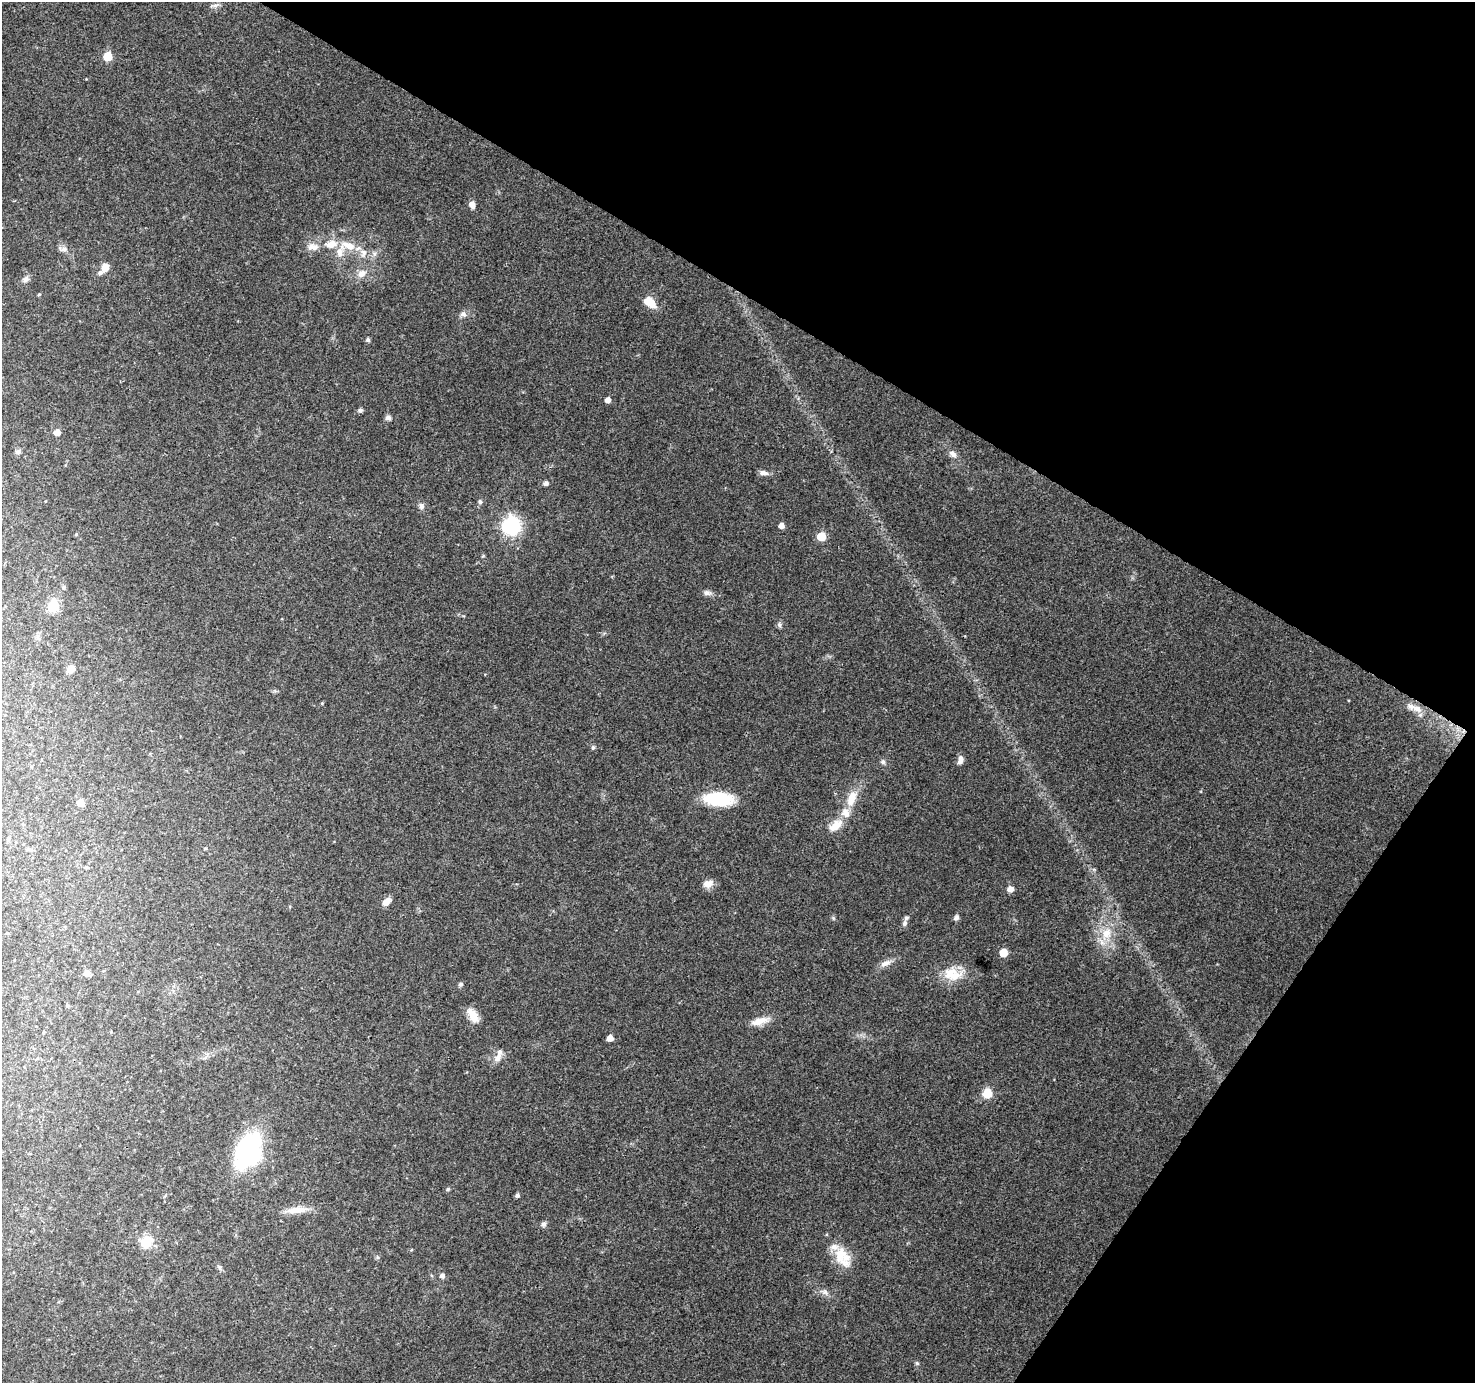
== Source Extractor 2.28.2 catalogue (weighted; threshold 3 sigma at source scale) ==
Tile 8 of 4 x 4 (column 4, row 2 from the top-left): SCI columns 4421-5893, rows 2948-4328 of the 5900 x 5964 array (HDU 1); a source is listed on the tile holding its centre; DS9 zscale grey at full resolution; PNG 1477 x 1385 px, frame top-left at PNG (2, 2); no overlay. Shown black and unused: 29% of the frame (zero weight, under 3 of 4 exposures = <1% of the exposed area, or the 3 px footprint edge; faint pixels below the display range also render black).
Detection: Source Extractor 2.28.2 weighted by HDU 2 'WHT'; one run over the whole footprint, this tile lists its part. Background 0.114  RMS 0.0065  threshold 0.0294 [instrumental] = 3 sigma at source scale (4.5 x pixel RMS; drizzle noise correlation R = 1.50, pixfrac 1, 0.0396/0.0396 arcsec/px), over >= 5 px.
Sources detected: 78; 9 inside a brighter listed object's ellipse — not listed separately; the other 69 listed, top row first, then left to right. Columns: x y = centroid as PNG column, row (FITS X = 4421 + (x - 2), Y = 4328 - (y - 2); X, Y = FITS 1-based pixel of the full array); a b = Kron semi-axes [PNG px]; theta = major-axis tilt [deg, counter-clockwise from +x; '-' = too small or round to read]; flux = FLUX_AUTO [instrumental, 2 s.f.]
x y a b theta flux
215 5 9 4 9 1.8
107 56 5 5 - 26
472 204 8 6 -73 3.7
349 245 24 11 -11 12
313 247 17 9 0 5.4
63 249 14 7 2 2.8
105 267 9 8 - 5.3
362 274 12 9 30 5.2
25 279 9 7 34 2.4
650 302 13 8 -40 11
463 314 8 7 - 2.5
368 340 5 5 - 1.5
608 400 5 4 - 3.9
360 410 6 5 - 1.4
388 417 5 5 - 2.8
57 432 5 5 - 6.6
18 451 8 6 34 1.6
953 454 11 7 -43 3.1
764 473 11 6 -8 3
546 483 6 5 - 2
480 502 6 5 - 1.3
421 506 10 6 -86 2.3
511 525 7 7 - 240
781 526 5 4 - 4.6
76 534 4 4 - 0.68
821 536 5 5 - 20
707 593 10 7 -12 2.5
53 606 6 6 - 44
779 625 7 5 -69 1.5
71 669 9 8 - 4.1
322 703 4 4 - 0.58
1417 709 12 8 -13 4
593 747 6 5 - 1.1
960 759 10 6 78 3.4
883 762 7 6 - 1.6
852 798 22 11 70 12
718 799 34 15 -4 30
80 803 5 5 - 11
835 825 23 11 38 9
28 849 6 5 - 1.2
86 867 5 4 - 0.7
708 884 11 9 16 5.4
1010 889 6 5 - 4.3
386 902 10 6 42 5.6
956 918 7 6 - 1.9
905 923 8 6 66 1.8
1107 933 17 13 56 12
1003 953 5 5 - 14
886 963 17 7 24 4.2
86 973 5 5 - 6.6
952 974 28 17 -7 16
460 984 6 5 - 1.2
473 1015 19 10 -59 7.7
760 1021 27 8 16 7.6
610 1038 5 4 - 4.9
498 1058 13 8 52 4.6
987 1093 5 5 - 35
251 1154 23 18 86 140
448 1189 5 5 - 0.91
517 1195 5 4 - 1.7
297 1210 30 8 5 8.4
543 1224 7 7 - 1.7
146 1242 13 11 35 13
840 1255 26 16 77 14
377 1257 6 4 -72 0.9
220 1267 8 5 85 1.3
442 1276 7 6 - 1.7
825 1292 10 7 -31 2.5
917 1363 6 5 - 0.96